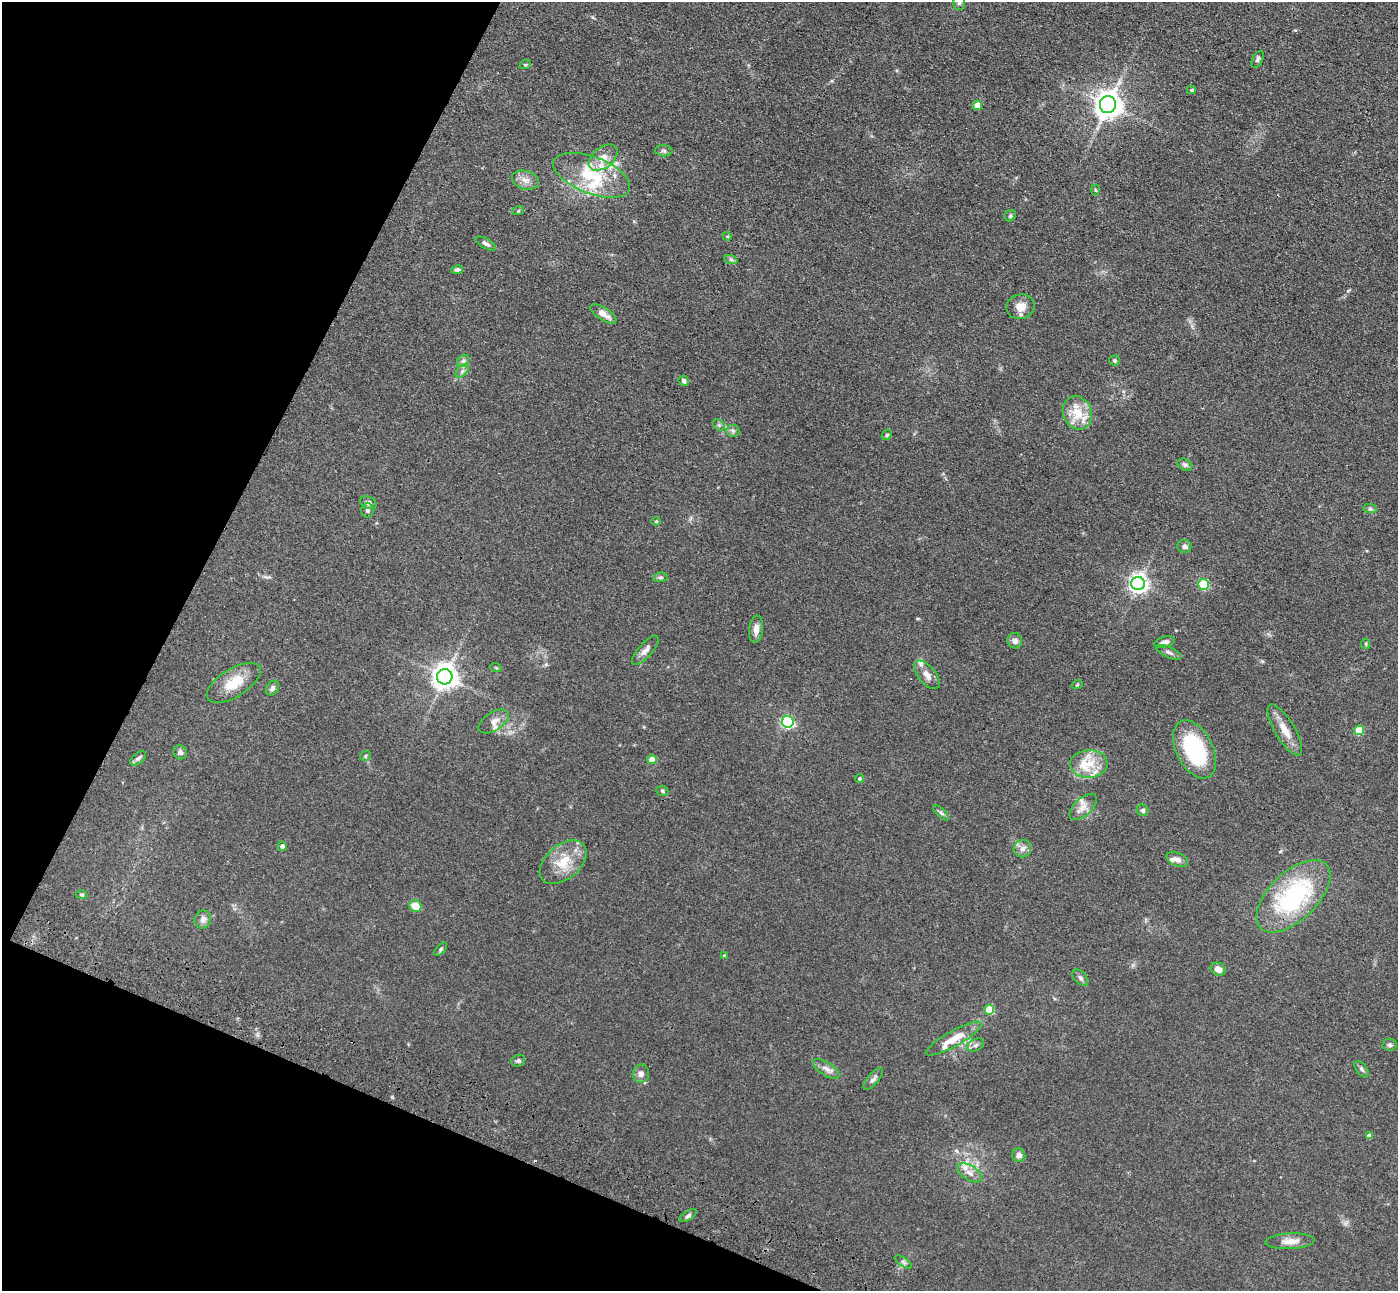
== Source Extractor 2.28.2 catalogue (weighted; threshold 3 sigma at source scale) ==
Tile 9 of 4 x 4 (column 1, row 3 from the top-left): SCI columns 61-1456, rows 1543-2831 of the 5703 x 5795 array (HDU 1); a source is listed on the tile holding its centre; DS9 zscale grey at full resolution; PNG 1400 x 1293 px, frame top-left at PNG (2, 2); each listed source drawn as its Kron ellipse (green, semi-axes under 4 px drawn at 4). Shown black and unused: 21% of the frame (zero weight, under 3 of 4 exposures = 6% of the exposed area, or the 3 px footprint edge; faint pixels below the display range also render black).
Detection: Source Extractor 2.28.2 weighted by HDU 2 'WHT'; one run over the whole footprint, this tile lists its part. Background 0.0663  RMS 0.006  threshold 0.0268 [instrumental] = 3 sigma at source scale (4.5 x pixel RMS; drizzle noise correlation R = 1.50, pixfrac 1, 0.05/0.05 arcsec/px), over >= 5 px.
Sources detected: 101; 1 cosmic-ray / hot-pixel residue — neither listed nor drawn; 10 inside a brighter listed object's ellipse — not listed separately; the other 90 listed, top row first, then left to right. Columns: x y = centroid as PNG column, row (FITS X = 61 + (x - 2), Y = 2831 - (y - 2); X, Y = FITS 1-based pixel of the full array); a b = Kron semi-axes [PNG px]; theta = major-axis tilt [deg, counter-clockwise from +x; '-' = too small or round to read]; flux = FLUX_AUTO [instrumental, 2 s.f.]
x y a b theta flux
959 3 7 6 - 1.3
1257 59 9 5 62 1.5
525 65 6 4 18 0.66
1191 90 4 3 - 0.67
977 105 5 4 - 6.5
1108 105 8 8 - 740
664 151 9 5 -6 1.4
603 158 16 10 38 6.3
592 175 40 18 -21 30
526 180 14 9 -17 4.4
1096 190 5 3 - 0.58
518 211 6 4 19 0.77
1010 216 6 5 - 1.1
727 236 4 3 - 0.51
486 243 11 5 -29 2
731 260 7 4 -20 1.1
457 270 6 4 11 1.4
1020 307 14 12 12 6.4
603 314 15 6 -33 4.3
1114 360 5 5 - 0.94
463 361 7 5 46 1.5
462 371 8 4 46 1.6
684 381 5 5 - 1.5
1077 413 17 14 -67 14
719 425 6 5 - 1
733 431 6 6 - 1.2
887 435 6 4 45 0.75
1185 465 8 5 -29 1.4
368 503 8 6 -25 2.4
1370 509 7 4 -1 1.1
367 510 7 6 - 1.5
656 521 4 4 - 0.67
1184 546 7 6 - 2.1
660 577 7 5 7 1.1
1138 584 6 6 - 290
1203 584 5 5 - 40
756 629 13 7 84 3.9
1015 641 8 7 - 2.3
1164 642 11 5 15 2.3
1366 644 5 4 - 0.74
645 650 18 7 49 3.3
1169 652 13 5 -24 1.9
496 668 6 3 -19 0.58
927 675 17 9 -50 4.4
445 677 7 7 - 580
234 683 30 14 32 14
1077 685 6 3 19 0.6
272 688 8 6 58 1.9
494 721 17 9 33 4.1
788 722 6 5 - 90
1285 730 29 10 -59 8.6
1359 730 5 5 - 20
1195 749 31 18 -64 53
180 752 7 6 - 1.8
365 756 6 4 40 0.81
138 758 9 5 38 1.6
652 760 4 4 - 7.2
1089 764 19 14 3 12
859 779 4 4 - 0.92
662 791 6 5 - 1
1083 807 17 9 43 5.1
1143 810 6 5 - 1.6
941 813 9 4 -44 1.2
282 846 4 4 - 1.8
1022 849 9 8 - 3
1177 859 11 6 -25 3
563 862 27 17 40 15
82 895 6 4 2 0.82
1293 896 46 24 44 72
415 906 6 5 - 9.3
203 919 9 8 - 3
441 949 8 4 47 1
724 955 3 3 - 0.44
1218 969 8 6 -30 3.4
1080 978 10 6 -46 1.7
989 1010 5 5 - 22
954 1039 31 7 29 12
976 1045 9 6 28 1.7
1390 1045 7 6 - 1.4
518 1061 7 5 22 1.1
826 1069 15 6 -32 3.4
1362 1069 9 5 -54 1.5
641 1074 9 8 - 2.9
873 1079 13 5 51 2
1369 1136 4 4 - 2.6
1019 1155 6 6 - 2.9
970 1173 14 7 -31 4.3
688 1216 10 4 34 1.4
1290 1241 24 8 3 5.8
903 1262 10 4 -34 1.3
Isophote crosses this tile's border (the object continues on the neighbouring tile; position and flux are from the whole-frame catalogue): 1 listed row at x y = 959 3